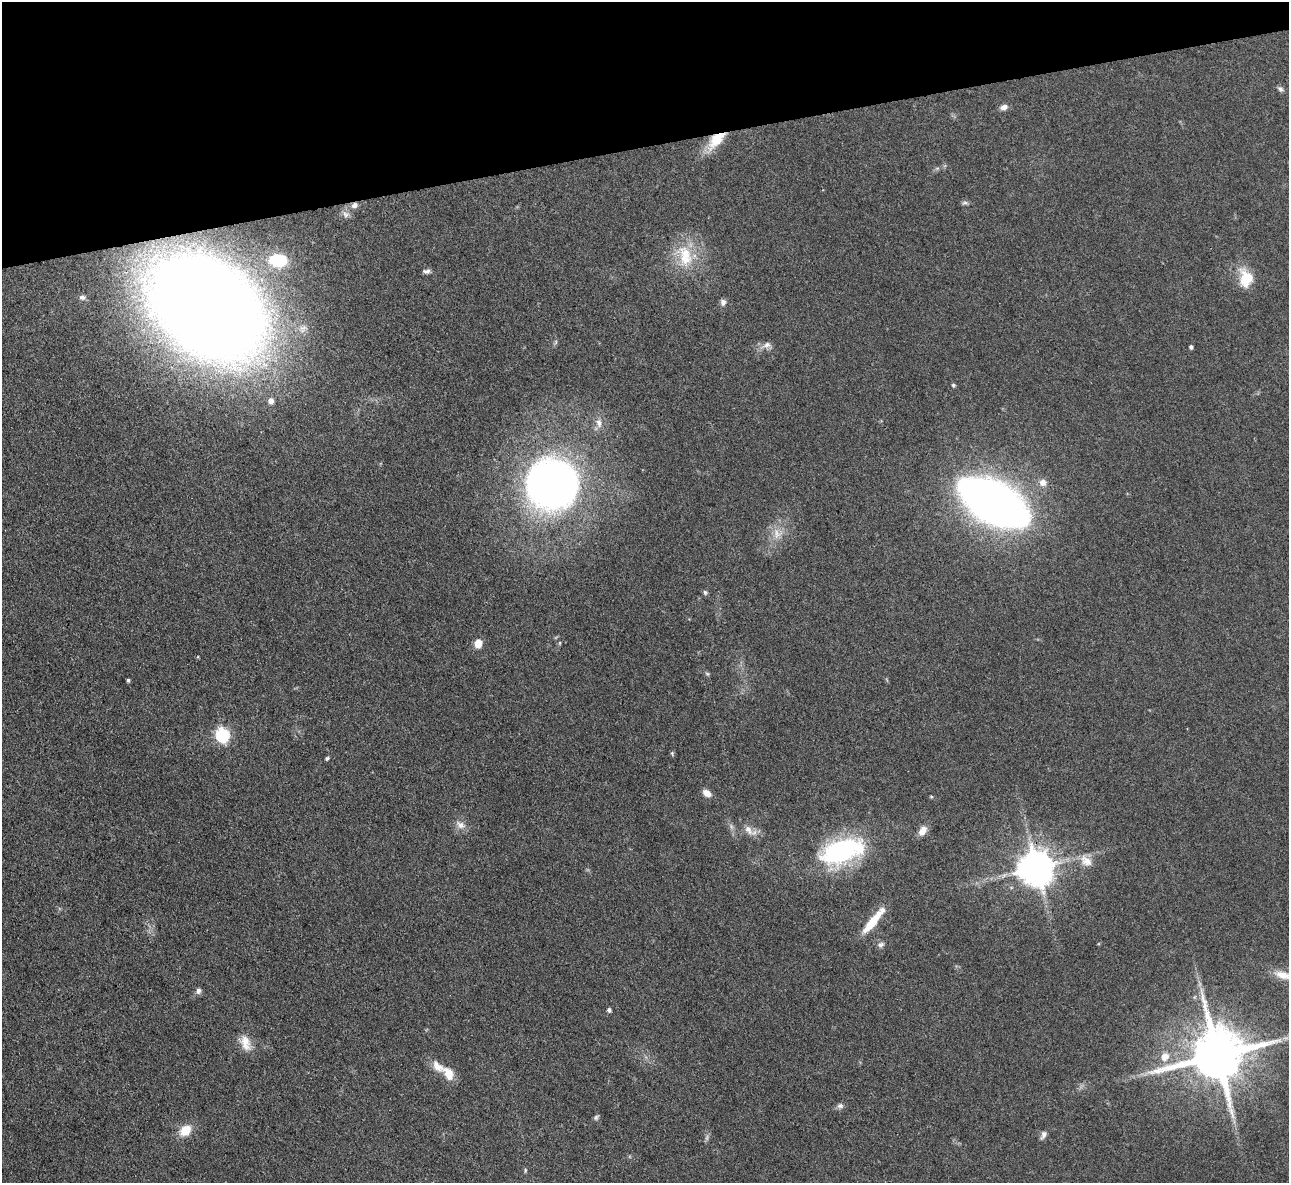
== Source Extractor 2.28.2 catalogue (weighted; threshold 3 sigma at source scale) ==
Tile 3 of 4 x 4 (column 3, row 1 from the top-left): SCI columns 2574-3860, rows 3685-4865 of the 5146 x 5128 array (HDU 1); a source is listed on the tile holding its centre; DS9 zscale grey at full resolution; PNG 1291 x 1185 px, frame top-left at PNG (2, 2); no overlay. Shown black and unused: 12% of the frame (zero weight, under 3 of 4 exposures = <1% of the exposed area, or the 3 px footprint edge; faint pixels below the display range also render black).
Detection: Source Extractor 2.28.2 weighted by HDU 2 'WHT'; one run over the whole footprint, this tile lists its part. Background 0.0978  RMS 0.0066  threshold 0.0297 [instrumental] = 3 sigma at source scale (4.5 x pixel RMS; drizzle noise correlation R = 1.50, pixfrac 1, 0.05/0.05 arcsec/px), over >= 5 px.
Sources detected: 55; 2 too faint to see at this stretch — not listed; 1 inside a brighter listed object's ellipse — not listed separately; the other 52 listed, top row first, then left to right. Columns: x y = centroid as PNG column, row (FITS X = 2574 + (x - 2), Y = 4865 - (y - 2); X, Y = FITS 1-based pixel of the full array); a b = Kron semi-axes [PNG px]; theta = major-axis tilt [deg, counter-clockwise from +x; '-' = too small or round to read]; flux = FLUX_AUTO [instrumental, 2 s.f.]
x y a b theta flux
1280 89 8 6 -43 1.8
1004 107 9 6 19 3.4
716 140 28 13 46 18
965 203 9 5 1 1.6
355 205 9 7 29 3
346 214 10 8 -30 3
685 256 34 19 -80 25
278 260 13 9 -5 26
426 271 9 6 4 2
1246 278 24 17 -81 17
82 297 8 6 -6 1.8
723 302 8 7 - 2.5
210 312 102 72 -34 950
556 342 7 4 71 1.1
767 345 16 9 15 4.2
1191 347 4 3 - 1.5
953 385 4 4 - 1.2
271 401 7 6 - 4.3
599 423 12 8 -71 4.4
1043 482 10 9 - 4.7
552 484 43 40 -13 420
994 502 46 24 -29 650
777 534 15 15 - 9.3
705 592 7 5 -72 1.3
478 643 6 5 - 16
560 643 6 4 89 0.71
707 674 6 5 - 1
128 680 4 3 - 1.1
222 735 7 6 - 120
672 753 6 4 -79 0.95
327 758 5 4 - 1
707 793 10 7 -32 5.1
931 796 4 4 - 0.71
460 825 15 9 -32 4.8
748 830 17 9 -52 5.6
923 831 12 7 62 6.1
842 851 45 23 18 100
1086 861 19 12 -43 8.2
1036 867 10 10 - 1700
873 921 33 7 51 18
881 944 9 6 23 2
1283 975 27 10 -17 11
198 991 8 7 - 2.1
609 1010 5 5 - 1.6
245 1043 22 12 -72 9.1
1217 1055 16 15 - 4800
1165 1057 13 11 65 7.4
449 1073 18 11 -60 9
840 1106 9 7 1 2.3
185 1130 15 11 43 11
1043 1135 11 6 66 2.6
525 1170 7 3 82 0.79
Overlapping masked pixels (flux is a lower limit): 3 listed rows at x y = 716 140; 355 205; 1036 867
Isophote crosses this tile's border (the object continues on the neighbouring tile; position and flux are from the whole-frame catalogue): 1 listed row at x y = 1283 975